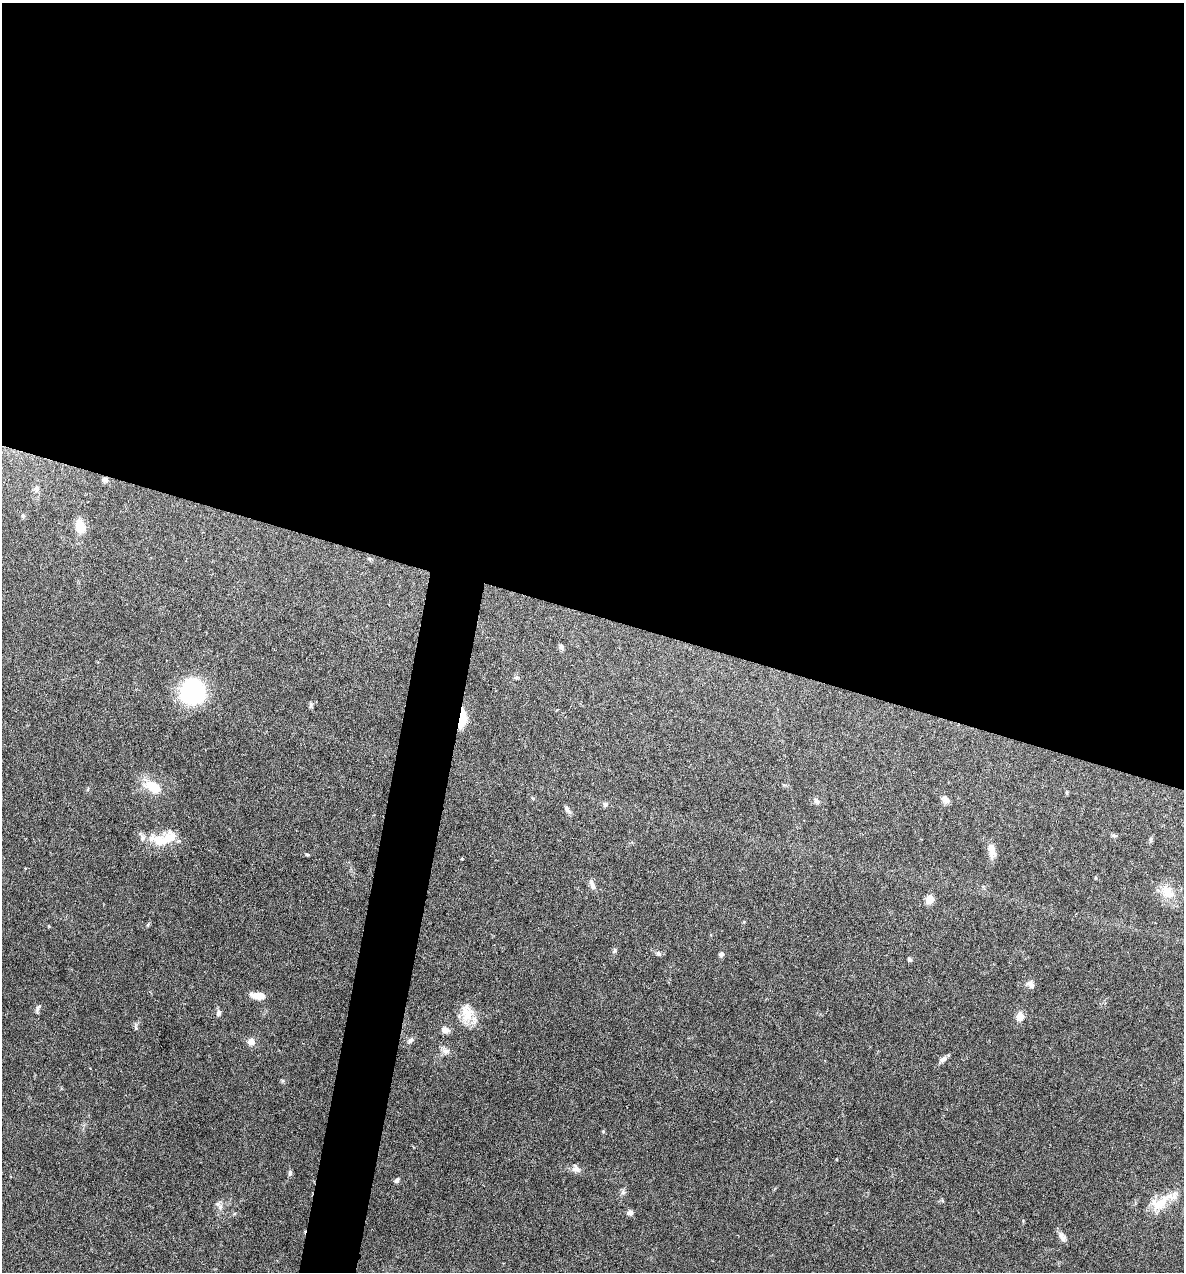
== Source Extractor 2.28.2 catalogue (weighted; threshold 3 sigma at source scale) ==
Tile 3 of 4 x 4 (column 3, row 1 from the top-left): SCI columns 2489-3670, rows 3810-5079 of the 5097 x 5080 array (HDU 1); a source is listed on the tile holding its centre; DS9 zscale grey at full resolution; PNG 1186 x 1274 px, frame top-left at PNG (2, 3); no overlay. Shown black and unused: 51% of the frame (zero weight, under 4 of 7 exposures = <1% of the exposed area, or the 3 px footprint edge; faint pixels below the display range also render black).
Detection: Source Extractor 2.28.2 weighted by HDU 2 'WHT'; one run over the whole footprint, this tile lists its part. Background 0.111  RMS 0.0036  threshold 0.0147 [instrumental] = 3 sigma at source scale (4.09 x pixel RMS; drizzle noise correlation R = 1.36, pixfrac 0.8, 0.05/0.05 arcsec/px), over >= 5 px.
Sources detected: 55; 1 inside a brighter object's white glare — not listed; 3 inside a brighter listed object's ellipse — not listed separately; the other 51 listed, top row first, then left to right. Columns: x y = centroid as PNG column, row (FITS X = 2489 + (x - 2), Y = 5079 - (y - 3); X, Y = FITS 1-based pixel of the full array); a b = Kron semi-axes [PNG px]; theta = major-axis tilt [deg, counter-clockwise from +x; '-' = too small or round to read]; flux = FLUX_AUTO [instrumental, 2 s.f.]
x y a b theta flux
105 480 8 7 - 0.98
36 489 9 7 79 1.3
23 515 6 5 - 0.58
80 526 11 8 -72 8.1
370 559 6 4 -71 0.44
561 647 8 7 - 0.78
516 677 6 6 - 0.63
192 691 19 18 - 41
311 704 7 5 88 0.68
462 719 15 6 81 12
152 786 23 13 -28 7.4
1067 792 6 3 72 0.37
945 800 11 8 -56 1.6
817 801 9 6 -45 0.99
605 804 7 6 - 0.87
567 809 11 5 -52 1.1
1114 835 7 5 -14 0.6
159 840 31 13 -18 7.7
1151 840 7 4 90 0.54
991 850 17 9 -78 2.9
307 855 6 3 -9 0.4
1096 878 4 3 - 0.29
592 885 15 6 -67 1.6
1168 893 23 17 -31 6.3
930 899 5 5 - 11
148 924 6 4 49 0.44
614 951 8 4 55 0.57
658 953 7 6 - 0.77
721 954 6 5 - 0.88
909 959 6 5 - 0.6
1031 984 12 8 -56 1.6
258 996 15 7 -6 4.2
38 1008 11 4 65 0.82
218 1013 8 6 80 1.1
468 1015 25 11 56 5.4
1020 1017 8 7 - 3.9
136 1028 8 5 -83 0.7
445 1030 9 7 -17 2
410 1040 8 6 56 1
251 1042 9 9 - 2.2
446 1051 12 6 5 1.5
943 1059 11 6 37 1.3
603 1131 5 5 - 0.34
576 1169 12 10 -39 1.7
290 1173 7 5 79 0.78
396 1180 7 5 47 0.81
623 1192 8 6 -80 0.84
1159 1203 28 18 24 7.7
220 1207 10 7 -89 1.5
630 1213 7 7 - 1.1
1062 1237 13 7 -57 1.7
Overlapping masked pixels (flux is a lower limit): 2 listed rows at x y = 105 480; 462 719
Unlisted compact peaks at least as high as the median listed source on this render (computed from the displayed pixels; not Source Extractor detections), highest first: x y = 462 859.